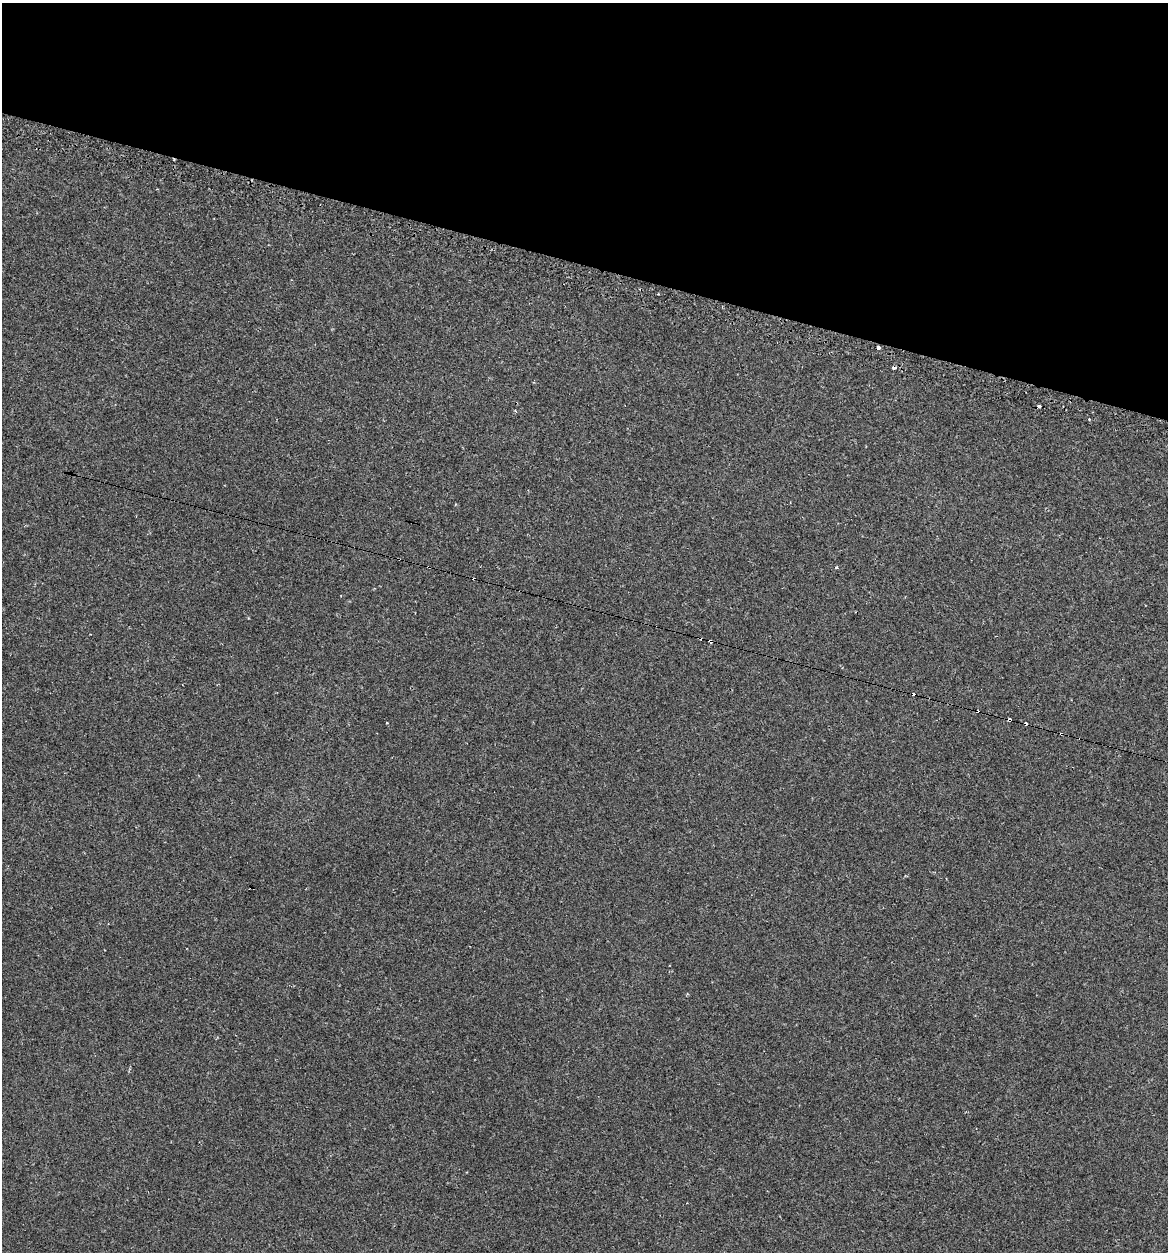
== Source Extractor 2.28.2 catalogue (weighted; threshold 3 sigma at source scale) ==
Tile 2 of 4 x 4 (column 2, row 1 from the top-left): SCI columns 1290-2455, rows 3783-5032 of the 5031 x 5032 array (HDU 1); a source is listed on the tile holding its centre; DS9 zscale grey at full resolution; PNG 1170 x 1254 px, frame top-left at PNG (2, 3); no overlay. Shown black and unused: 21% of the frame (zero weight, under 2 of 3 exposures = <1% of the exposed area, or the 3 px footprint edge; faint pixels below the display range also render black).
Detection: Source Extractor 2.28.2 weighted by HDU 2 'WHT'; one run over the whole footprint, this tile lists its part. Background 0.0939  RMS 0.006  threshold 0.0269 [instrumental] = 3 sigma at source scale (4.5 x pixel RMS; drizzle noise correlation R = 1.50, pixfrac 1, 0.05/0.05 arcsec/px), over >= 5 px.
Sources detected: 15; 7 cosmic-ray / hot-pixel residue — not listed; the other 8 listed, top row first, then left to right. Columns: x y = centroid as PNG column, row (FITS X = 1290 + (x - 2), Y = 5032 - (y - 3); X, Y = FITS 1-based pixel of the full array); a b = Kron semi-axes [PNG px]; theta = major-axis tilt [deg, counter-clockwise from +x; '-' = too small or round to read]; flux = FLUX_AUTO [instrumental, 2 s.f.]
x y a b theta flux
878 348 4 3 - 2.7
1039 406 3 3 - 2.2
836 567 4 3 - 0.76
474 579 3 3 - 2.9
710 641 4 3 - 4.1
977 711 4 3 - 2.9
387 723 3 2 - 0.72
1061 734 3 3 - 1
Overlapping masked pixels (flux is a lower limit): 5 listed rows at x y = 878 348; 474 579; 710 641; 977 711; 1061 734